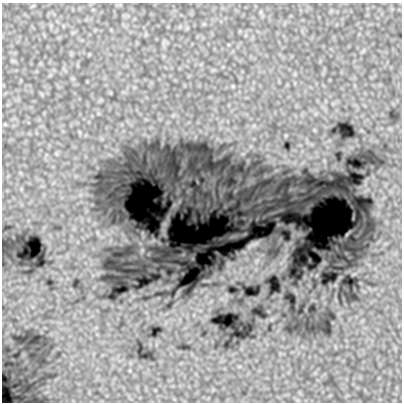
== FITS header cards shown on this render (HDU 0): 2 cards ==
NAXIS1  =                  400
NAXIS2  =                  400

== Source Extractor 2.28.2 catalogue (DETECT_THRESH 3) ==
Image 400 x 400 px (HDU 0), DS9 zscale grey, 1 PNG px = 1 image px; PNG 404 x 404 px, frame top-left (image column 1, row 400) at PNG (2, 3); no overlay
Background 0.999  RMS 0.076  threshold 0.227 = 3 sigma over >= 5 px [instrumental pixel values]
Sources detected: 4; all 4 listed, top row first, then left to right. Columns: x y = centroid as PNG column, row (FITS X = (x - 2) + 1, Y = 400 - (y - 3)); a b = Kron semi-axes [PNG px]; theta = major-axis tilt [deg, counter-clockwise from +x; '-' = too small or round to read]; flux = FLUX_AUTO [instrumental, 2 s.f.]
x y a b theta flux
243 154 7 6 - 14
253 245 12 4 29 29
256 261 12 8 58 39
46 392 7 4 19 11